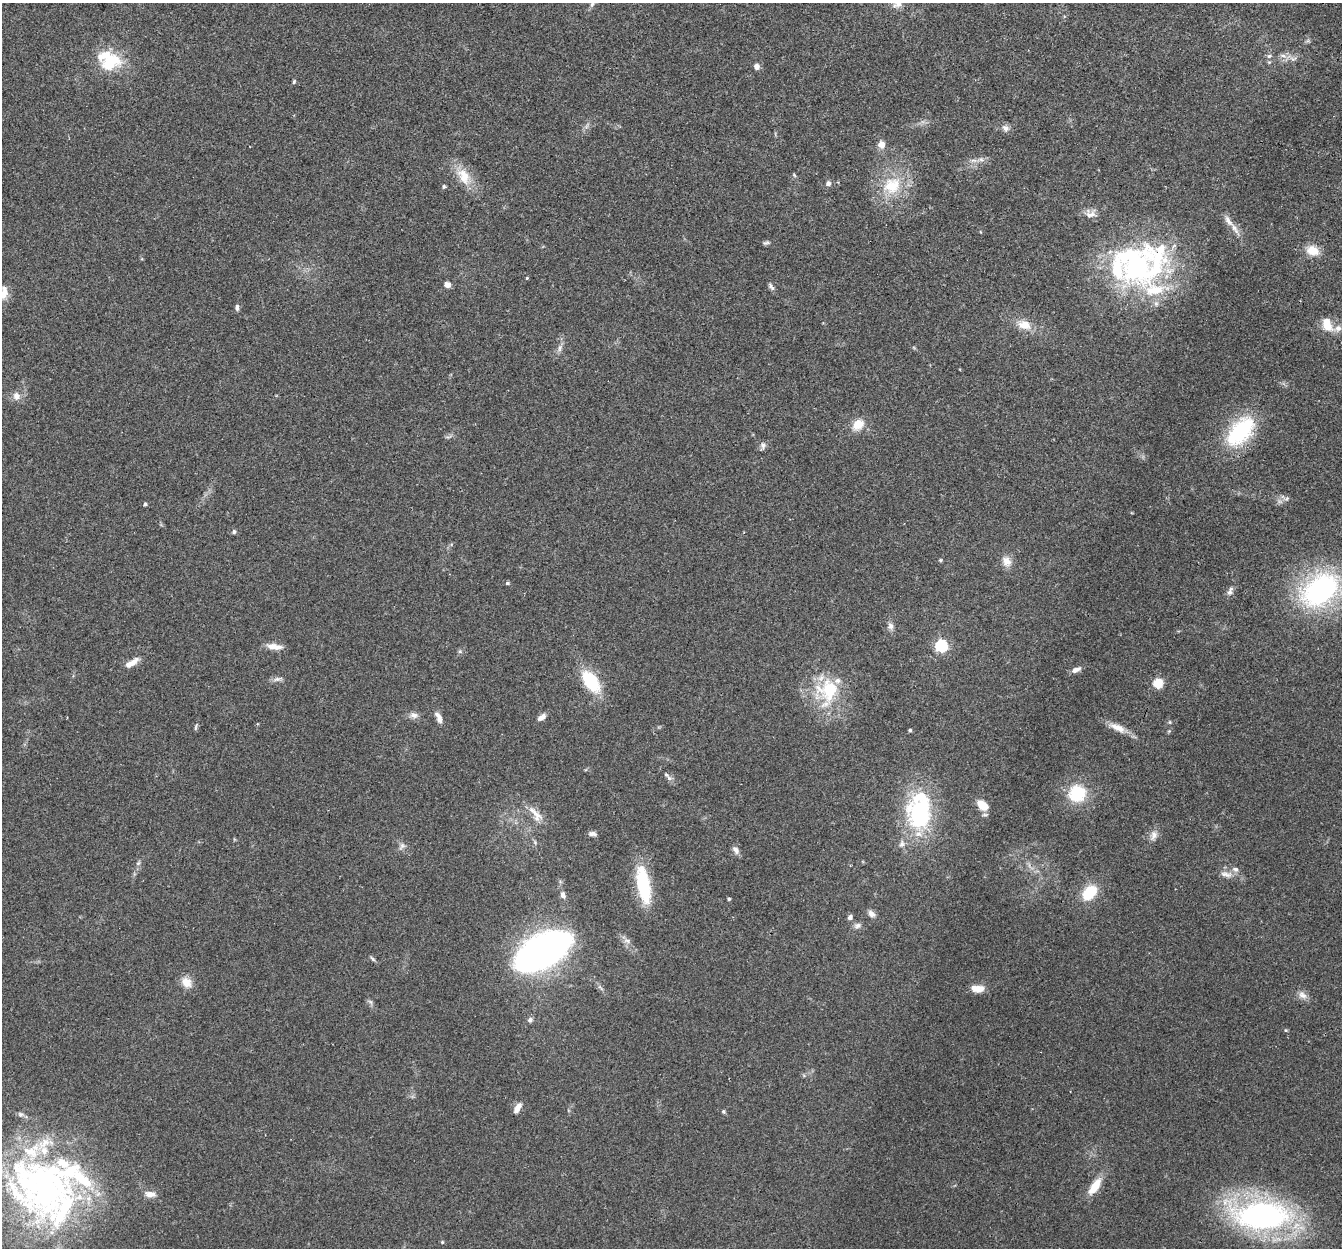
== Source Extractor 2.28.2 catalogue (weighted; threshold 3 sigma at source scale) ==
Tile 10 of 4 x 4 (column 2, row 3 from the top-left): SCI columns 1364-2703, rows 1436-2681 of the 5411 x 5490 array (HDU 1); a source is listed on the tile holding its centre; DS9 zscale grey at full resolution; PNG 1344 x 1250 px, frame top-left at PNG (2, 3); no overlay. Shown black and unused: <1% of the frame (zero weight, under 2 of 3 exposures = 3% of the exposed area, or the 3 px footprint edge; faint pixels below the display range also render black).
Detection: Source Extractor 2.28.2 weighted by HDU 2 'WHT'; one run over the whole footprint, this tile lists its part. Background 0.0645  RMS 0.0082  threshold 0.0369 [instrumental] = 3 sigma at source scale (4.5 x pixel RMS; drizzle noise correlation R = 1.50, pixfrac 1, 0.05/0.05 arcsec/px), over >= 5 px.
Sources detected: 114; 3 inside a brighter object's white glare — not listed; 18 inside a brighter listed object's ellipse — not listed separately; the other 93 listed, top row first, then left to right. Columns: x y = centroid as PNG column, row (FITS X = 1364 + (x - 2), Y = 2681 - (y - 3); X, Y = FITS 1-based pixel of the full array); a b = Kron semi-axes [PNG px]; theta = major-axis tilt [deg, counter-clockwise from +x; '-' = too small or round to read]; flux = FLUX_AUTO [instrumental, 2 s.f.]
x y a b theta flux
592 4 10 6 61 2.5
899 4 13 8 33 5.6
1269 56 6 6 - 1.8
1283 56 8 5 -19 2.9
112 59 44 16 -20 29
1293 59 10 4 25 2.1
757 66 7 6 - 3.6
294 82 6 4 70 1
1006 128 10 7 -28 3.6
881 144 9 8 - 5.5
981 159 8 5 -8 2.7
794 175 6 4 -46 0.96
464 176 26 15 -63 17
828 183 7 6 - 2.8
444 186 5 5 - 1.3
892 186 28 24 31 34
1091 214 17 11 -5 6
1235 229 20 6 -59 5.8
766 243 9 5 17 1.6
1312 250 16 12 -20 11
1136 268 82 48 13 170
527 278 3 3 - 2.9
447 285 8 7 - 3.6
771 286 12 5 -53 2.3
3 294 16 11 56 8.4
237 307 7 4 -87 2.3
1327 324 16 10 -69 14
1024 325 19 12 -15 11
1338 328 10 8 17 4.2
560 348 11 5 79 3
16 396 11 10 - 5.2
858 425 15 11 39 12
1240 431 34 19 48 75
763 445 10 7 -84 2.6
1287 498 8 4 31 1.8
145 504 4 4 - 1.6
234 532 6 4 89 1.4
940 560 5 4 - 1
1006 561 15 11 -54 7.2
507 583 6 4 -12 1.3
1320 590 35 23 39 160
1229 592 9 8 - 3
890 626 10 8 -80 3.4
941 646 6 5 - 130
275 647 20 7 -8 7.5
460 651 6 5 - 1.4
132 663 20 7 33 7.2
1076 670 12 6 24 4.4
278 679 16 5 12 3.1
591 681 20 11 -54 49
1158 683 5 5 - 49
831 687 42 23 2 38
414 715 12 8 -10 4
437 715 13 7 -43 3.6
542 717 11 6 34 4.1
1170 722 6 4 -89 0.94
196 727 10 4 77 1.3
1117 728 26 9 -26 9.5
910 730 4 4 - 1.2
669 778 12 4 -50 2.5
1077 793 19 18 - 33
983 805 12 8 -43 14
920 813 40 32 83 86
536 814 27 10 -51 9.7
592 834 10 5 -7 2.8
1154 835 15 9 75 5.1
402 846 10 7 52 2.9
736 850 11 7 -53 3.6
138 863 6 5 - 1.5
1226 874 18 8 -11 5.8
643 885 35 12 -79 56
1089 892 16 11 46 26
563 895 10 7 -67 3.3
729 899 4 4 - 1
871 914 10 7 -41 4
850 917 6 5 - 2.7
857 926 10 7 15 3
627 941 10 6 -5 2.7
541 952 42 19 29 590
372 959 8 4 -48 1.5
186 982 15 12 -49 8.6
977 989 17 9 -3 7.7
1302 995 13 9 -36 4.9
370 1002 8 4 -45 1.8
530 1020 7 6 - 2.2
1286 1030 5 4 - 0.86
517 1108 13 6 58 5.5
723 1111 5 5 - 1.2
1095 1186 23 9 56 14
47 1189 87 84 44 280
150 1194 15 8 -4 5.8
1262 1216 54 26 -2 240
442 1242 4 4 - 0.82
Isophote crosses this tile's border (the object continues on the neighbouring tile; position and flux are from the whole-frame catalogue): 3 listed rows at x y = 592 4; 899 4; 3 294